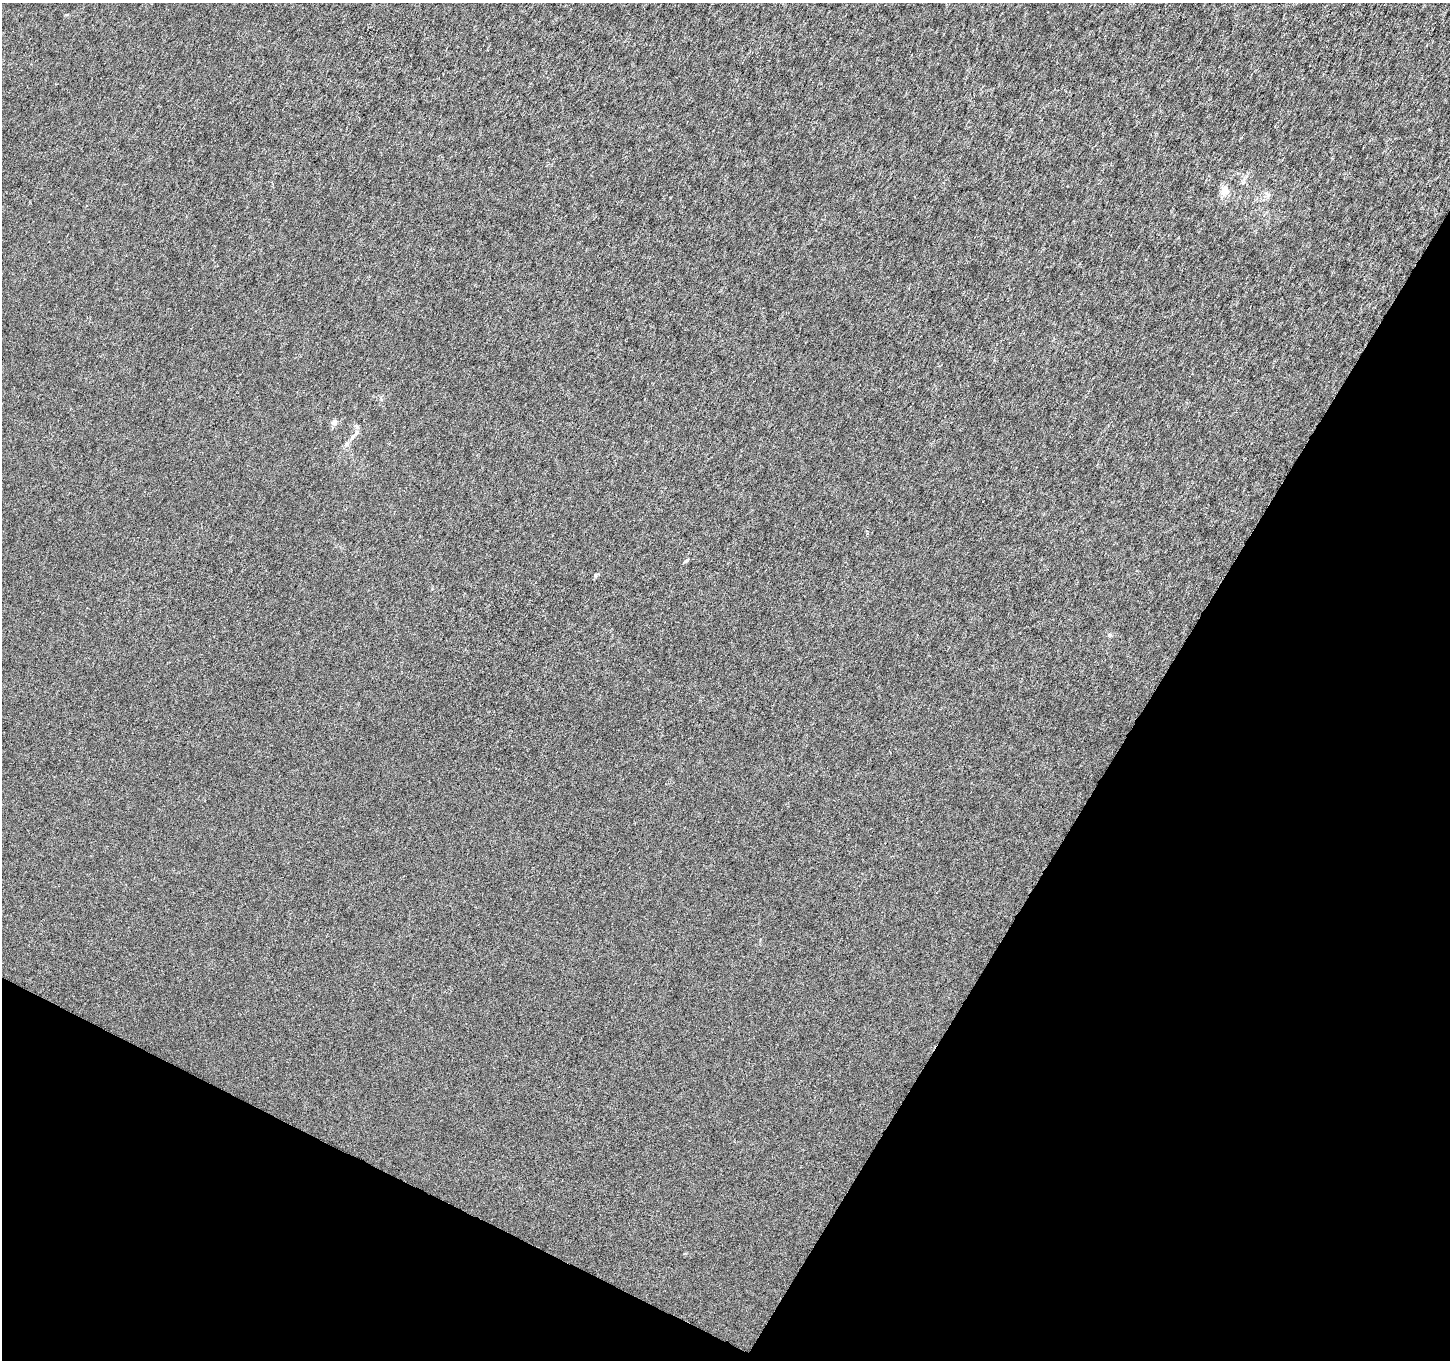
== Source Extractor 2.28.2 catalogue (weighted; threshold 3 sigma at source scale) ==
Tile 15 of 4 x 4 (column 3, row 4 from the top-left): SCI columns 2906-4353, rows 262-1619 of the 5802 x 5892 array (HDU 1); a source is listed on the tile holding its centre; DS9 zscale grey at full resolution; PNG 1452 x 1362 px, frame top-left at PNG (2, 3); no overlay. Shown black and unused: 28% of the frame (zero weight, under 3 of 6 exposures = <1% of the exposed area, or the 3 px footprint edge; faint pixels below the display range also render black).
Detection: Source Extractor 2.28.2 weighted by HDU 2 'WHT'; one run over the whole footprint, this tile lists its part. Background 1.34e-04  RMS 0.0017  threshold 0.00696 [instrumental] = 3 sigma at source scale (4.09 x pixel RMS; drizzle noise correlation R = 1.36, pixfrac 0.8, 0.0396/0.0396 arcsec/px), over >= 5 px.
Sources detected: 7; all 7 listed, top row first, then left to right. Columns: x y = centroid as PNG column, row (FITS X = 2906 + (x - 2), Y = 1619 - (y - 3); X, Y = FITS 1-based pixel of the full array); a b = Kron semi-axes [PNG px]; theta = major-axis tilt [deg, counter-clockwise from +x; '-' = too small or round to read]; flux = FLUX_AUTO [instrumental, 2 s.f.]
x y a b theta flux
1224 190 14 11 86 1.3
1268 195 8 5 -84 0.47
334 422 8 7 - 0.57
354 435 23 4 49 0.96
867 533 4 4 - 0.2
685 561 7 4 27 0.24
595 576 5 4 - 0.26